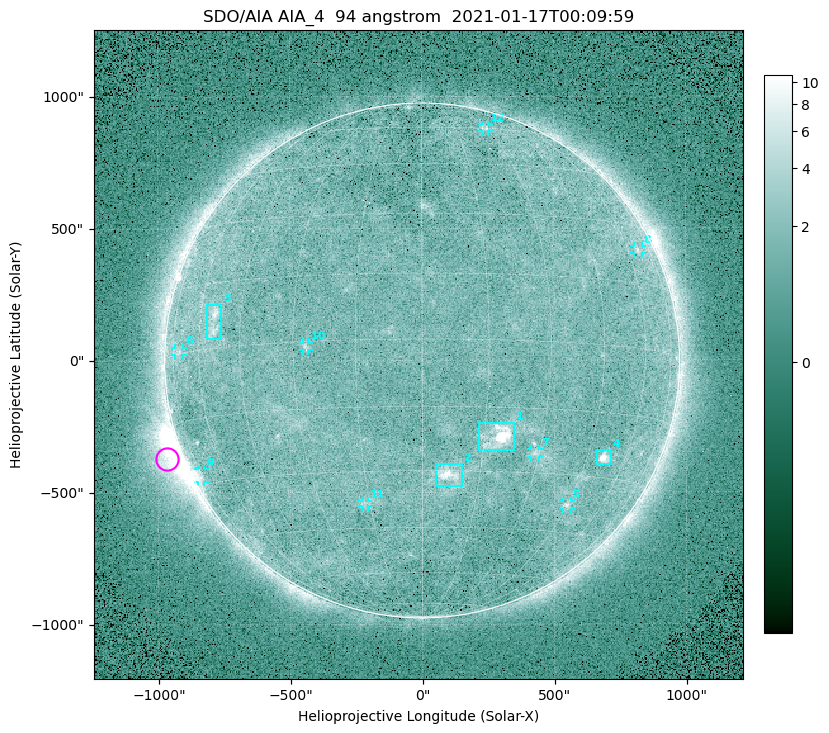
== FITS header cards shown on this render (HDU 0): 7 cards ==
TELESCOP= 'SDO/AIA '
INSTRUME= 'AIA_4   '
WAVELNTH=                   94
WAVEUNIT= 'angstrom'
DATE-OBS= '2021-01-17T00:09:59.12'
CTYPE1  = 'HPLN-TAN'
CTYPE2  = 'HPLT-TAN'

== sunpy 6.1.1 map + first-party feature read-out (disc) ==
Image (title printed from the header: SDO/AIA AIA_4  94 angstrom  2021-01-17T00:09:59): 512 x 512 px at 4.8 arcsec/px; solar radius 976 arcsec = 203 px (full disc in frame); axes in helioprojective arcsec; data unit not stated in the header (colour bar unlabelled)
Orientation: roll -0.138 deg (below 1 deg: not rotated)
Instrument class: DISC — disc imager (sunpy class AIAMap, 94 A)
Bright regions (active regions / flare kernels): reference = the median radial profile (limb darkening/brightening removed); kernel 5 px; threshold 5 sigma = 1.87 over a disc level ~1.64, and >= 1.15x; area >= 9 px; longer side >= 5 px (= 24 arcsec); searched inside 0.97 R_sun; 12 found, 12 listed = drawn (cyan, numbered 1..; 8 of them under ~33 arcsec drawn as corner ticks so the feature stays visible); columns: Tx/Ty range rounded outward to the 10 arcsec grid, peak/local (2 s.f.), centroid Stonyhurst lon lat
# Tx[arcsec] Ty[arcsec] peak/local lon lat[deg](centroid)
1 210..350 -340..-230 11 +19 -22
2 50..150 -480..-390 6 +7 -31
3 -820..-760 80..220 4.5 -54 +6
4 660..720 -400..-340 8.2 +51 -25
5 530..560 -570..-530 3.4 +45 -38
6 -940..-900 20..50 2.4 -71 +1
7 410..440 -370..-330 2.7 +29 -25
8 800..840 400..430 2.6 +66 +23
9 -850..-820 -460..-410 2.7 -75 -28
10 -450..-430 40..70 2.6 -27 -1
11 -230..-200 -550..-530 2.4 -17 -38
12 230..260 870..890 2.6 +30 +60
Off-limb structures (1.02-1.3 R_sun): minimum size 50 px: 5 found; the strongest spans PA ~95..130 deg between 1.02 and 1.21 R_sun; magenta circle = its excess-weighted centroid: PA ~110 deg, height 1.06 R_sun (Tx ~-970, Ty ~-370 arcsec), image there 5.1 x the reference